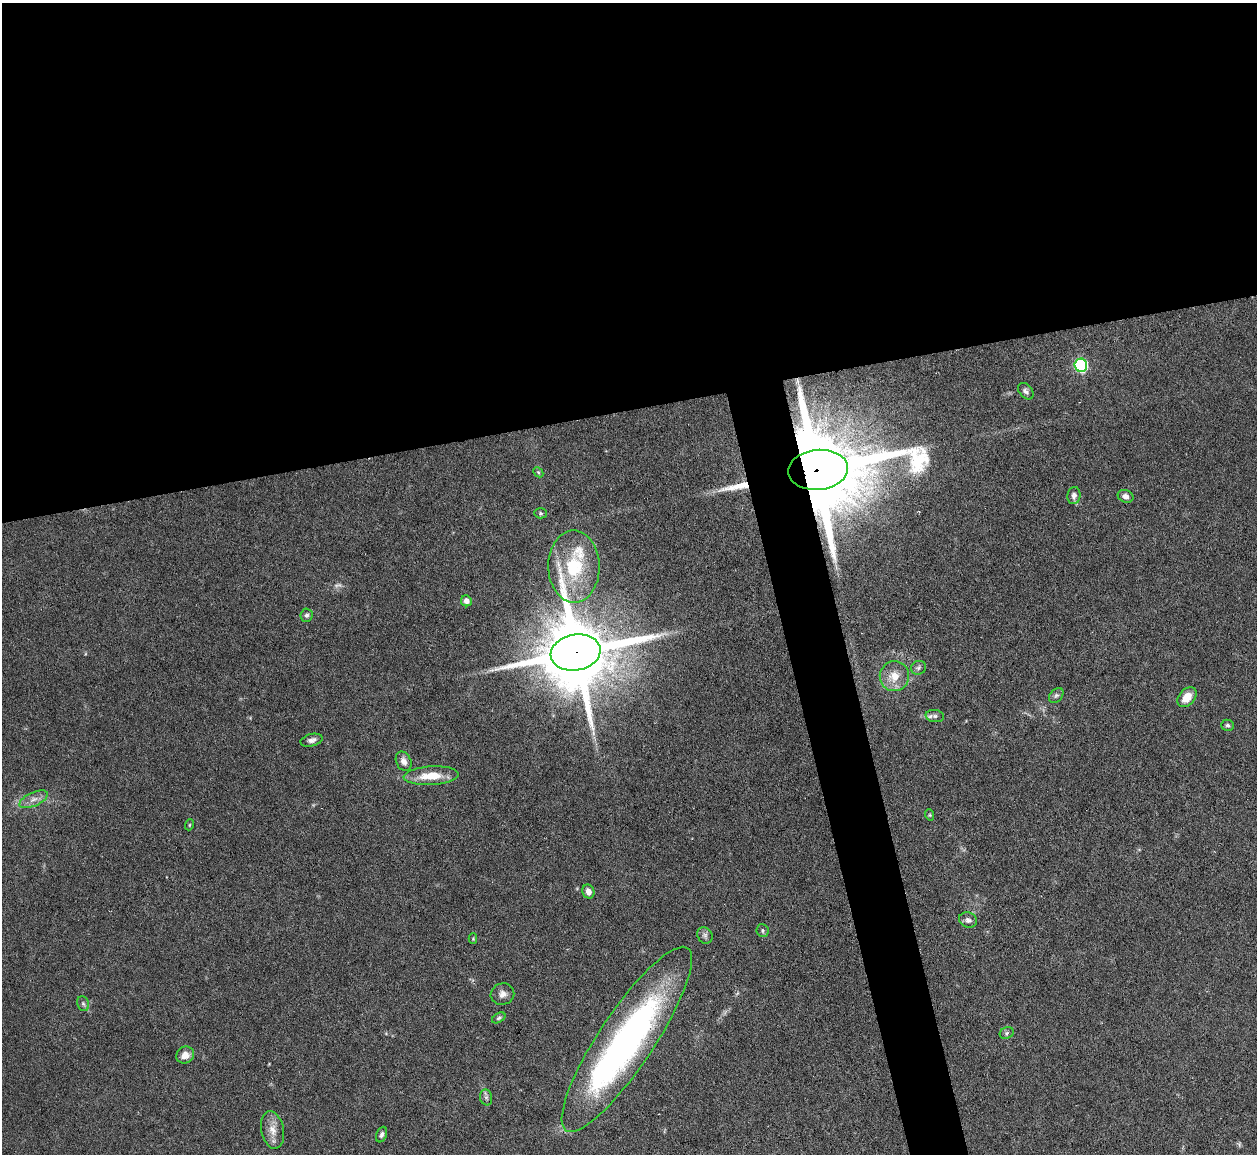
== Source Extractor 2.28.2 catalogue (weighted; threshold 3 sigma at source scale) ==
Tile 2 of 4 x 4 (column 2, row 1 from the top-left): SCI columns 1256-2510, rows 3714-4865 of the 5021 x 5000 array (HDU 1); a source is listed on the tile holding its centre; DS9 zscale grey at full resolution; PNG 1259 x 1156 px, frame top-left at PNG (2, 3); each listed source drawn as its Kron ellipse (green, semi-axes under 4 px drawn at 4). Shown black and unused: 38% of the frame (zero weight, under 3 of 6 exposures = <1% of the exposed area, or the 3 px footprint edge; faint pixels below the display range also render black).
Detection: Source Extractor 2.28.2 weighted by HDU 2 'WHT'; one run over the whole footprint, this tile lists its part. Background 0.146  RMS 0.0041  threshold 0.0169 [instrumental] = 3 sigma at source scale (4.09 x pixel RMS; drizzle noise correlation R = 1.36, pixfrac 0.8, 0.05/0.05 arcsec/px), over >= 5 px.
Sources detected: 41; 1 too faint to see at this stretch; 1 inside a brighter object's white glare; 1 long thin detection or spike segment (spike, bleed or trail) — neither listed nor drawn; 1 inside a brighter listed object's ellipse — not listed separately; the other 37 listed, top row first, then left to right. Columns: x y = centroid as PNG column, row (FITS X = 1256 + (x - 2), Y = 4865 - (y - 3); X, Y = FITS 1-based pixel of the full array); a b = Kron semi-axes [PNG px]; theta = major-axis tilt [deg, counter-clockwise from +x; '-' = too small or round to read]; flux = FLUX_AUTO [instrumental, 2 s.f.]
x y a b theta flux
1081 365 6 6 - 55
1026 391 9 6 -50 1.2
818 470 30 20 6 8900
538 472 6 4 -45 0.56
1074 496 8 6 81 1.6
1126 496 8 6 -21 2
541 513 6 5 - 0.68
574 567 36 25 -89 26
466 601 5 5 - 1.9
306 615 6 6 - 1
576 652 25 18 11 5600
919 668 7 6 - 1
894 676 15 14 - 6.4
1056 695 8 6 47 0.99
1187 697 11 8 49 5.7
935 716 9 6 -9 1.3
1228 725 6 5 - 0.79
312 740 11 6 14 1.8
404 761 10 7 -64 2.2
431 776 27 9 4 9
34 799 15 7 25 2.7
930 815 6 3 -71 0.43
189 825 5 3 - 0.37
588 892 7 6 - 2.4
968 920 9 7 -19 1.6
763 931 6 6 - 0.76
705 935 8 7 - 1.3
473 939 5 4 - 0.4
502 994 12 10 18 2.4
83 1004 8 5 -68 0.95
499 1018 7 4 31 0.71
1007 1033 7 5 24 0.94
627 1039 109 27 56 150
185 1055 9 8 - 3.2
486 1097 8 6 -75 1
273 1130 19 11 -78 4.3
382 1135 8 5 67 1
Overlapping masked pixels (flux is a lower limit): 2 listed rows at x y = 818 470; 576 652